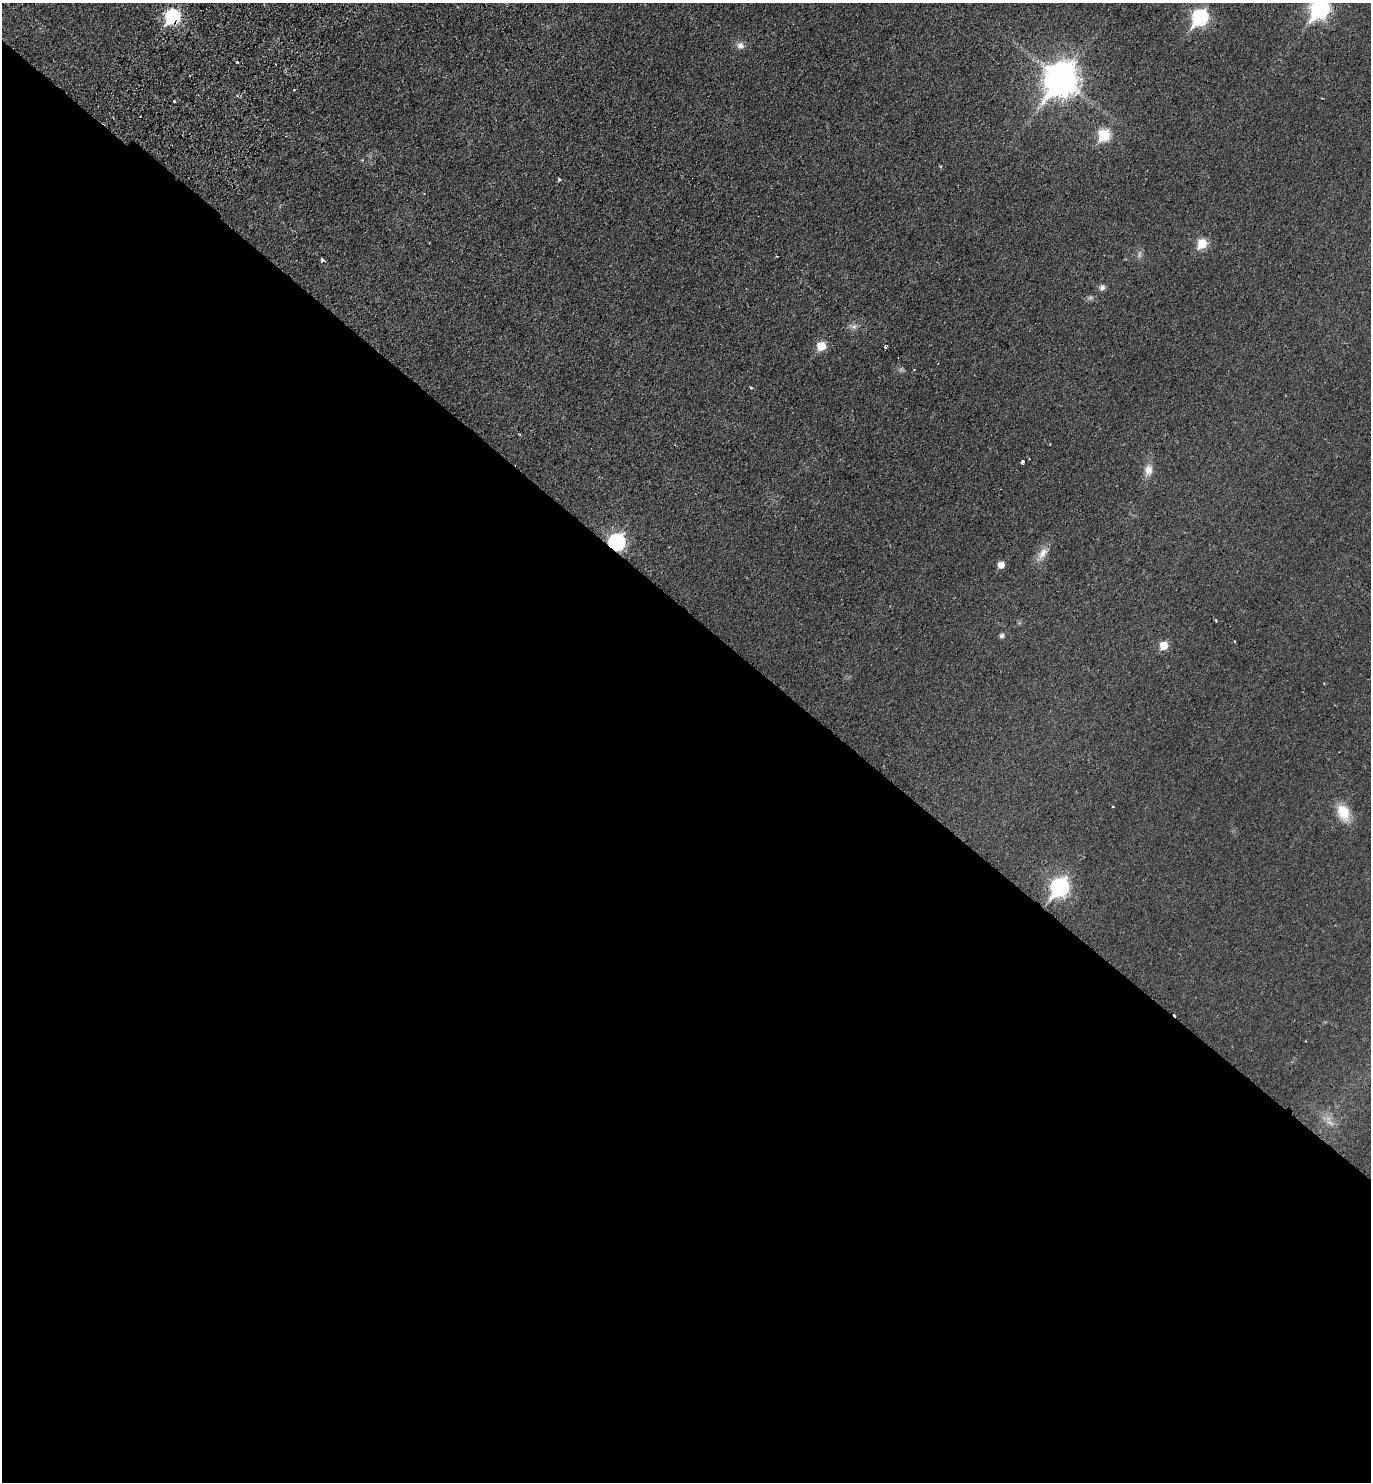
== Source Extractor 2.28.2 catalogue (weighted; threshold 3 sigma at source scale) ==
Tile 14 of 4 x 4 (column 2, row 4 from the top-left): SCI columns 1714-3082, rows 39-1518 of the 6027 x 6000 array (HDU 1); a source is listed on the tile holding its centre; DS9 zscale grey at full resolution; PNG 1373 x 1484 px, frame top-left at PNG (2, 3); no overlay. Shown black and unused: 59% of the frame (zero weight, under 2 of 3 exposures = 3% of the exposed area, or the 3 px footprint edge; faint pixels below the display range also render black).
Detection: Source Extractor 2.28.2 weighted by HDU 2 'WHT'; one run over the whole footprint, this tile lists its part. Background 0.0252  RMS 0.0045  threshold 0.0202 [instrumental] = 3 sigma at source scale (4.5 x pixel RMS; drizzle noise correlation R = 1.50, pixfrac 1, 0.05/0.05 arcsec/px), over >= 5 px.
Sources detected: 32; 1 too faint to see at this stretch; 4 cosmic-ray / hot-pixel residue — not listed; the other 27 listed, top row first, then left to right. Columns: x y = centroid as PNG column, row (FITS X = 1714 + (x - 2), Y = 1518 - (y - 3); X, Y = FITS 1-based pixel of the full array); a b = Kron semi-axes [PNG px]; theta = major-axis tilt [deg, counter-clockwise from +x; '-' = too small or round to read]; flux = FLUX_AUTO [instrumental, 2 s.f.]
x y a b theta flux
1320 9 9 8 - 160
172 16 8 7 - 63
1200 17 9 7 54 81
740 46 10 9 - 2.3
237 62 4 3 - 0.68
1061 80 13 10 56 770
294 90 3 3 - 0.63
1104 135 7 6 - 30
941 167 4 3 - 0.6
559 179 3 3 - 0.74
1202 243 6 6 - 17
322 259 4 3 - 6.1
1102 287 9 7 78 1.5
854 327 9 6 -6 1.6
821 346 6 6 - 12
886 346 4 3 - 3
751 387 3 2 - 0.61
1022 462 5 3 - 1.6
1148 470 15 11 82 4
616 542 7 7 - 99
1043 553 17 10 56 4.4
1001 565 5 5 - 4.9
1216 620 3 2 - 0.66
1002 636 5 5 - 1.4
1163 645 6 6 - 9.4
1343 812 18 13 -66 10
1059 887 9 8 - 130
Overlapping masked pixels (flux is a lower limit): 4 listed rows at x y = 172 16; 322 259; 886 346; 616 542
Isophote crosses this tile's border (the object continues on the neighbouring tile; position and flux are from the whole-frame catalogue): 1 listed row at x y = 1320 9